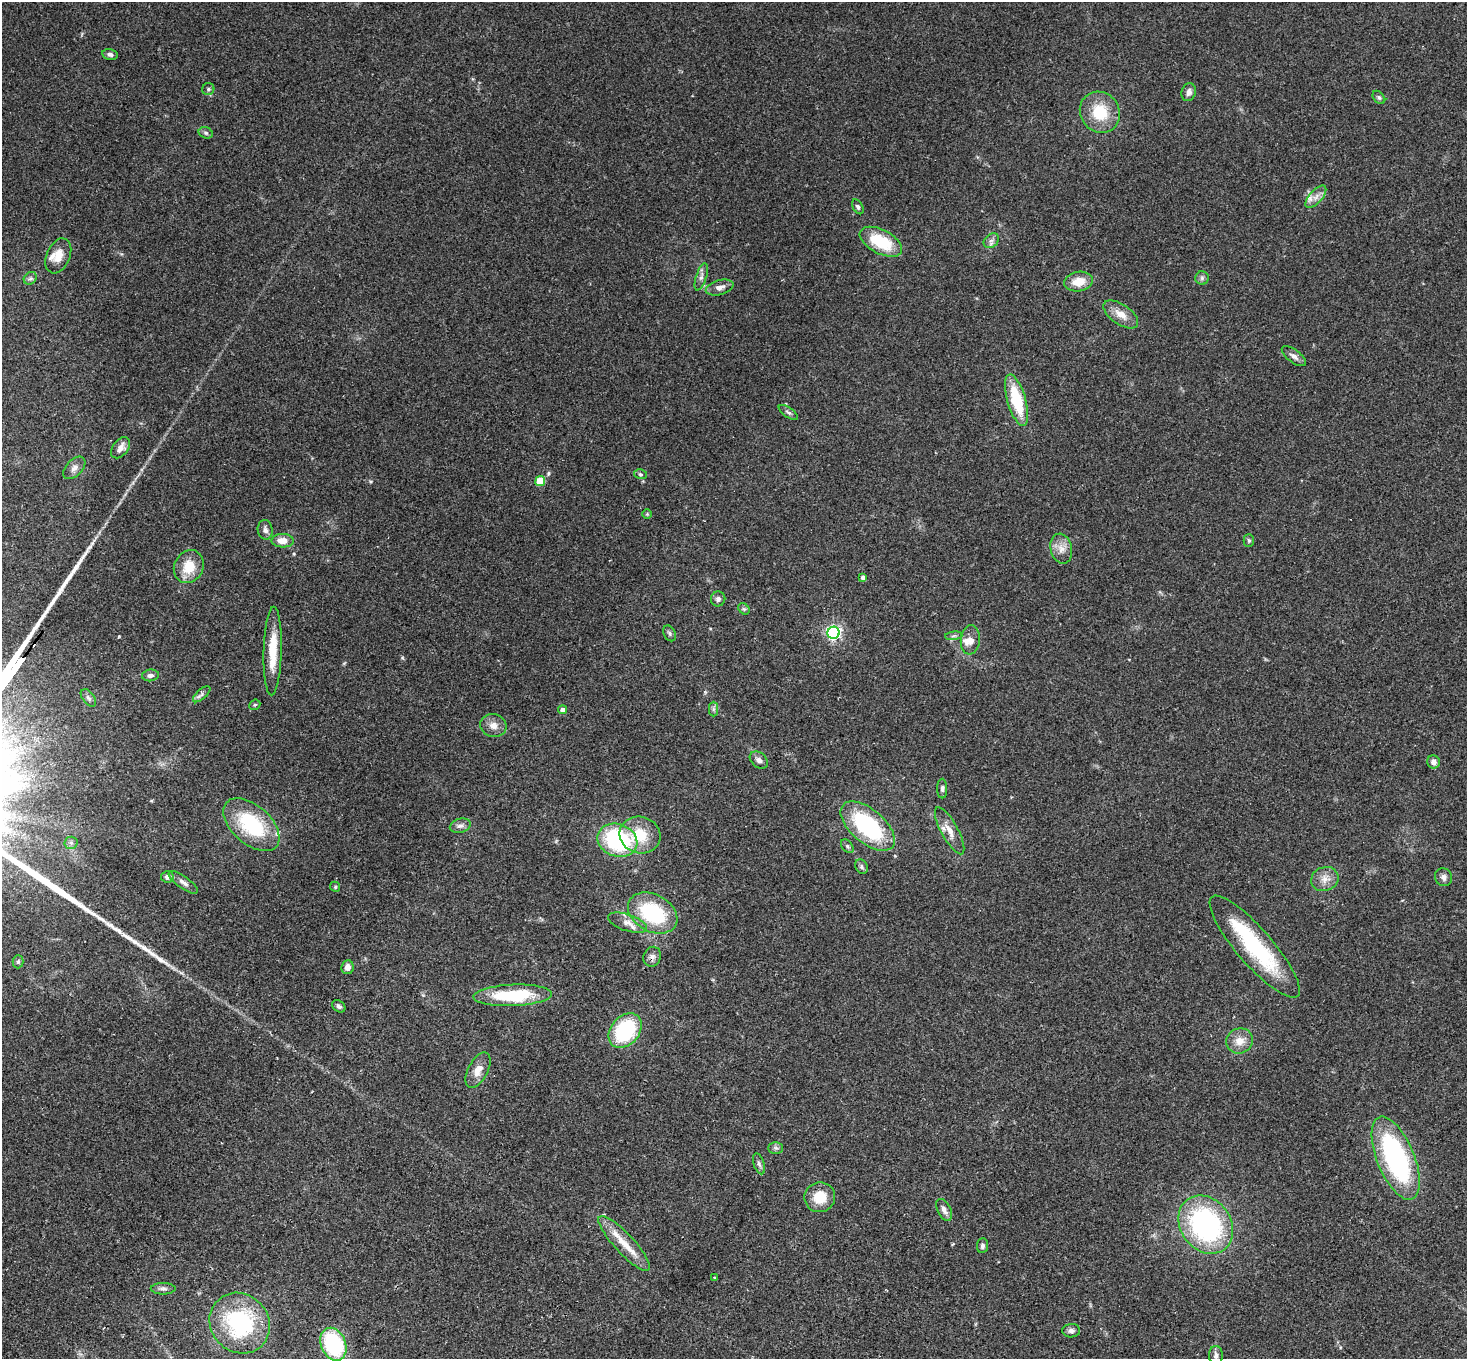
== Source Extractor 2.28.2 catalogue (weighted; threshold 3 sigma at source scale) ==
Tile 7 of 4 x 4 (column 3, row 2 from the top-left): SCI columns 2971-4435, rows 3057-4413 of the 5937 x 5974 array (HDU 1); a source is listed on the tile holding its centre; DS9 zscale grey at full resolution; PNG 1469 x 1361 px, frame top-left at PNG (2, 2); each listed source drawn as its Kron ellipse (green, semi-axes under 4 px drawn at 4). Shown black and unused: <1% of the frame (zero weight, under 2 of 3 exposures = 3% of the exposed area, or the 3 px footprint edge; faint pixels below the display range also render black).
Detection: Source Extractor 2.28.2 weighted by HDU 2 'WHT'; one run over the whole footprint, this tile lists its part. Background 0.126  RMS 0.0096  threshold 0.0434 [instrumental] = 3 sigma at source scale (4.5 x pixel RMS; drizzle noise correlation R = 1.50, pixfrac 1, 0.05/0.05 arcsec/px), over >= 5 px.
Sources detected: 92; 1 inside a brighter object's white glare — neither listed nor drawn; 4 inside a brighter listed object's ellipse — not listed separately; the other 87 listed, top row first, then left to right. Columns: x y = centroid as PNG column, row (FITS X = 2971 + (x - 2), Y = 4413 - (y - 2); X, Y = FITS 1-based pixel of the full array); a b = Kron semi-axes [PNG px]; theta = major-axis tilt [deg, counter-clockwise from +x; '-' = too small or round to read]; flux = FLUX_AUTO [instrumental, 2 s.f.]
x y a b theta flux
110 54 7 5 -12 3.1
208 89 6 6 - 1.9
1189 92 9 7 72 4.2
1379 97 7 5 -49 2
1100 112 21 19 -53 33
206 133 7 5 -17 2.1
1316 197 14 6 48 6.1
858 207 8 5 -60 1.9
991 241 8 6 43 3.3
881 242 23 12 -27 40
58 256 18 11 67 13
701 277 14 5 72 3.9
30 278 7 5 43 2.6
1202 278 7 6 - 2.6
1079 282 14 9 8 15
720 287 14 7 15 5.9
1121 314 20 10 -35 11
1294 356 14 6 -37 4.3
1017 400 26 9 -74 46
788 412 11 4 -34 2.3
121 448 12 7 52 5.9
74 468 13 8 45 5.2
640 474 6 5 - 1.5
540 481 5 5 - 27
647 514 5 4 - 1
265 530 10 7 -81 3.7
283 541 11 7 -2 11
1249 541 6 5 - 1.7
1061 549 15 10 -76 8.7
189 567 17 14 63 20
863 578 4 4 - 3.5
718 599 7 7 - 3.1
744 609 6 5 - 1.6
669 633 8 5 -61 2.2
833 633 6 6 - 240
954 636 9 3 5 1.9
970 640 14 9 84 7.1
273 651 44 9 88 27
150 675 8 6 6 3.9
202 694 11 5 41 2.9
88 698 10 5 -52 2.4
255 705 6 5 - 1.5
713 709 7 4 90 2.1
563 710 4 4 - 3.9
493 725 13 11 -16 7.2
759 760 10 7 -41 3.7
1434 762 6 6 - 4.6
942 789 10 5 -90 2.4
251 825 33 19 -42 67
460 826 10 7 16 3.8
868 826 32 17 -41 97
950 831 26 8 -61 11
640 835 20 18 -15 30
617 840 20 16 -20 99
71 843 6 6 - 2.2
847 846 8 5 -50 1.9
861 867 7 6 - 2.3
167 877 6 6 - 3.9
1444 877 9 8 - 4.2
1325 879 14 12 20 8.7
183 882 17 6 -35 4.5
335 887 5 4 - 1.3
653 913 26 18 -29 76
627 923 20 8 -18 8.4
1255 947 65 18 -49 94
652 957 10 8 67 4.5
18 962 6 5 - 1.8
347 967 7 6 - 5.7
513 995 39 11 2 59
339 1006 7 5 -39 2.5
625 1031 19 14 50 74
1240 1041 13 12 - 10
478 1070 19 10 62 9.7
776 1148 7 6 - 2.3
1396 1158 44 18 -68 160
759 1164 11 5 -71 2.7
820 1197 15 15 - 21
944 1210 12 6 -63 5
1206 1225 31 25 -53 170
624 1243 36 9 -47 20
982 1246 7 5 83 2.7
715 1278 3 3 - 1.7
163 1289 12 6 0 3.4
240 1323 32 29 -47 100
1071 1331 9 6 2 3.2
333 1344 17 12 -66 88
1216 1355 9 7 89 3.5
Overlapping masked pixels (flux is a lower limit): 1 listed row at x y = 652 957